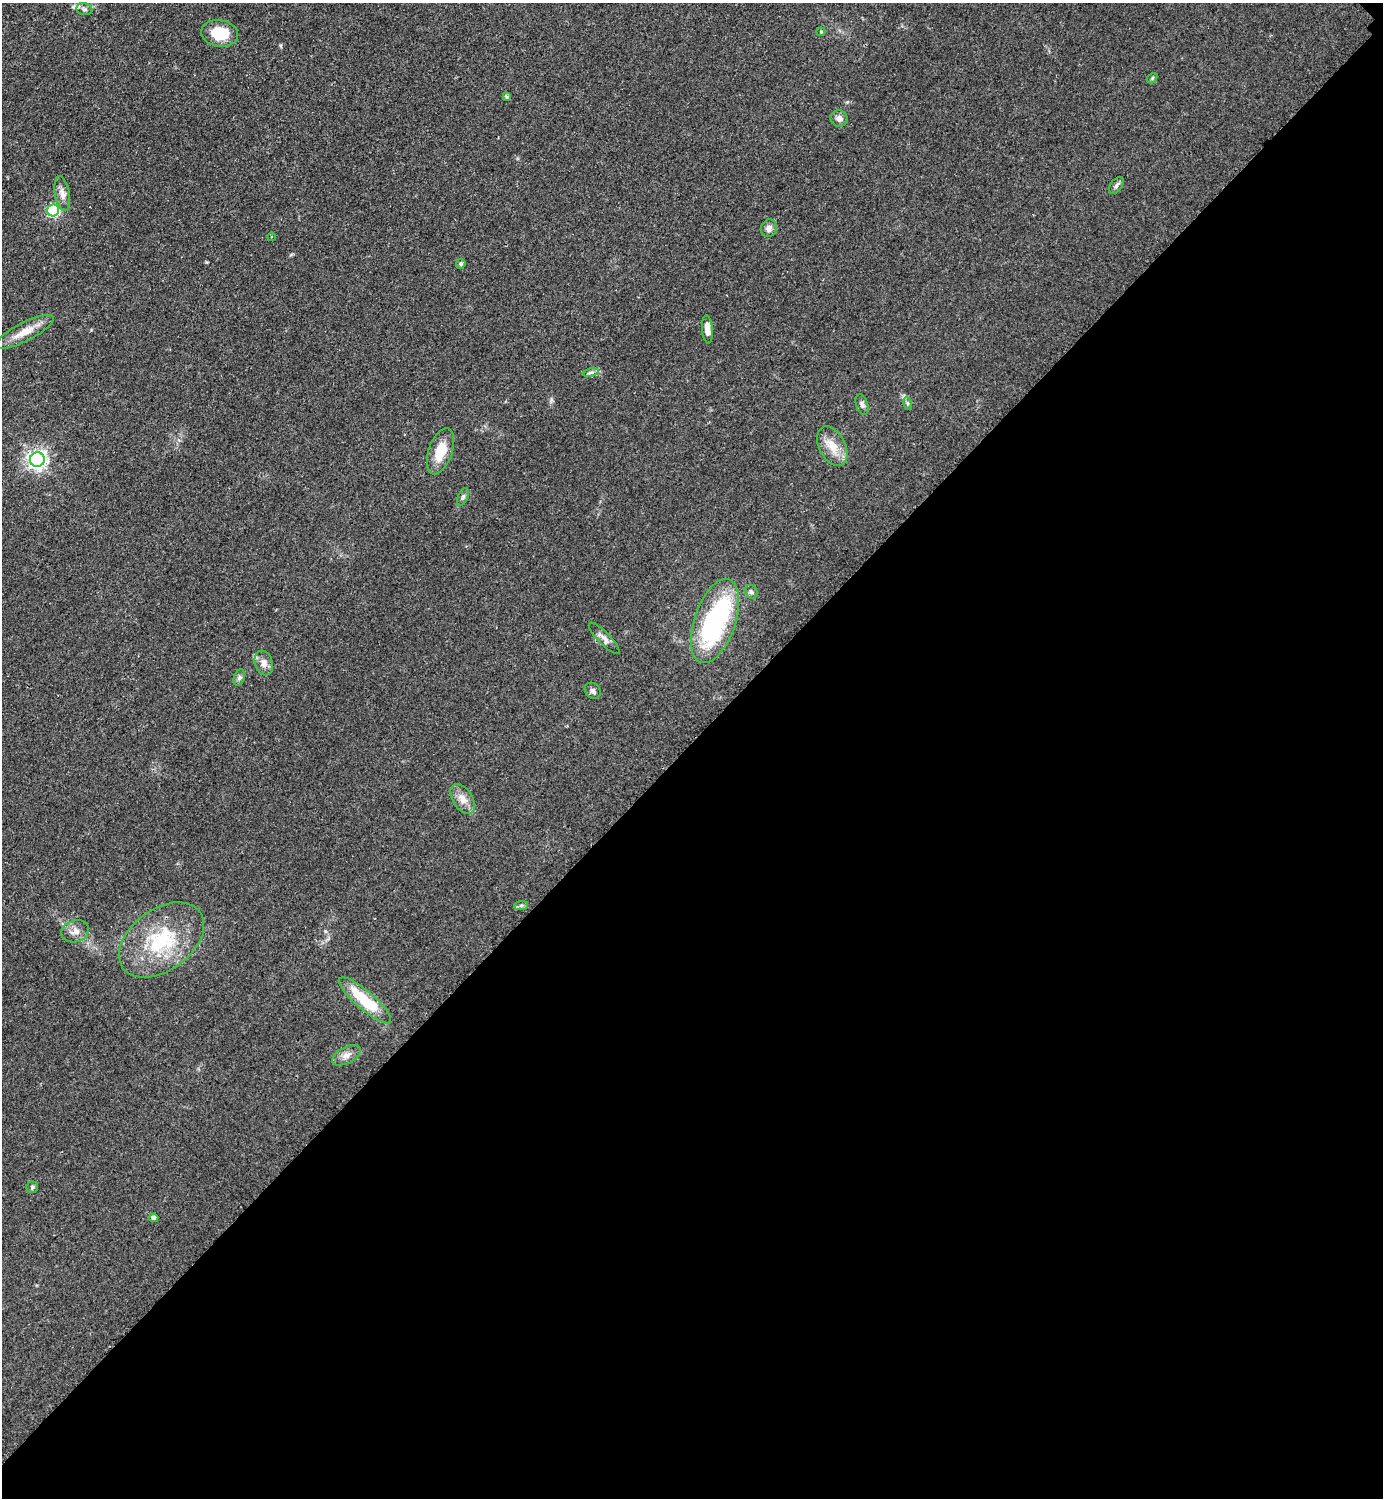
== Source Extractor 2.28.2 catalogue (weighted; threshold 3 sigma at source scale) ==
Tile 12 of 4 x 4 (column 4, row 3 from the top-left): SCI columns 4458-5838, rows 1503-2998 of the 6005 x 6005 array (HDU 1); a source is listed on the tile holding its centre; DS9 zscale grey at full resolution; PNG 1385 x 1500 px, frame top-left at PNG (2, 3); each listed source drawn as its Kron ellipse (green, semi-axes under 4 px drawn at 4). Shown black and unused: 51% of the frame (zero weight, under 2 of 3 exposures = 1% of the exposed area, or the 3 px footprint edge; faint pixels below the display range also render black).
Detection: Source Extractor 2.28.2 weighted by HDU 2 'WHT'; one run over the whole footprint, this tile lists its part. Background 0.0797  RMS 0.0079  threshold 0.0354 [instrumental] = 3 sigma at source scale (4.5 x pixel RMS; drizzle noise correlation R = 1.50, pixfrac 1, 0.05/0.05 arcsec/px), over >= 5 px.
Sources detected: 37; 1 inside a brighter object's white glare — neither listed nor drawn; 1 inside a brighter listed object's ellipse — not listed separately; the other 35 listed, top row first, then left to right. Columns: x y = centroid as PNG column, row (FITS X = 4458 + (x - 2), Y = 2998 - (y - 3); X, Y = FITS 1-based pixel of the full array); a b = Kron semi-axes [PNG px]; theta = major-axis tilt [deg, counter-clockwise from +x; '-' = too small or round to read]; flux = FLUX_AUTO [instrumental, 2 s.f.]
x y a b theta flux
84 9 8 6 -14 2.2
821 32 4 4 - 0.76
220 33 18 13 -8 24
1152 78 6 4 50 1.1
506 97 4 3 - 2
839 118 8 8 - 4.2
1116 185 10 5 53 2.2
62 194 18 7 -79 5.6
53 210 6 6 - 92
769 228 9 7 70 3.5
271 237 4 3 - 0.75
461 264 5 4 - 1.6
707 329 14 5 -85 5.7
25 332 32 9 27 13
590 372 8 4 9 1.8
907 403 6 4 -71 1.3
862 405 11 6 -73 2.4
832 446 21 13 -63 13
440 451 24 12 71 18
37 460 7 7 - 350
463 497 9 5 65 1.9
751 592 7 6 - 1.9
715 621 44 20 71 110
604 638 21 6 -46 4.5
264 663 13 9 -72 5.3
239 677 8 5 70 1.9
593 691 9 7 -45 2.3
463 799 16 10 -56 7.4
521 905 7 4 1 1.6
75 931 14 11 19 6.1
161 940 48 30 36 59
365 1000 33 9 -41 36
347 1055 16 8 27 5.4
32 1187 6 5 - 1.4
154 1218 4 4 - 3.5